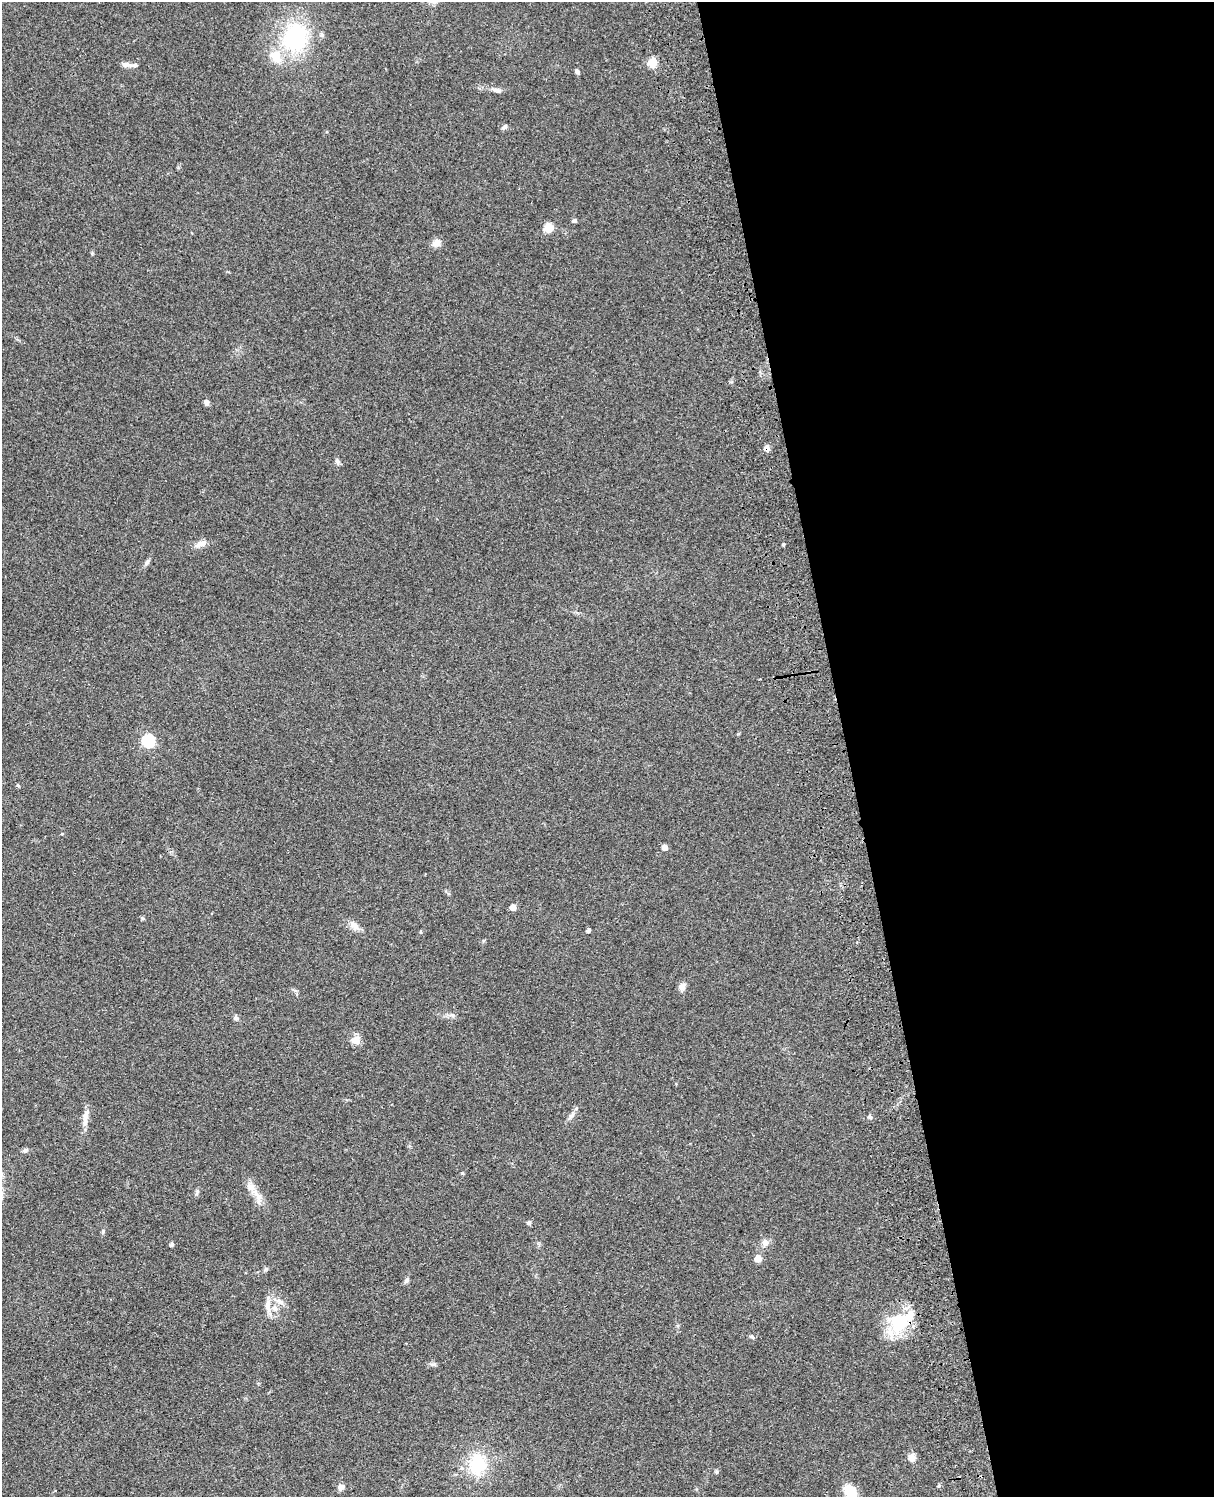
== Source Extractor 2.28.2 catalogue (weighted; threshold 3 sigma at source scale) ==
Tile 8 of 4 x 3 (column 4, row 2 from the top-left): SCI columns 3757-4968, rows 1773-3267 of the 5087 x 4927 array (HDU 1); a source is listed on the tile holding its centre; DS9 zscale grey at full resolution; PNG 1216 x 1499 px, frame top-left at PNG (2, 2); no overlay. Shown black and unused: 30% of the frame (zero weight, under 3 of 4 exposures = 6% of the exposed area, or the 3 px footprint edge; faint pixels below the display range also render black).
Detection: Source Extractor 2.28.2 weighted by HDU 2 'WHT'; one run over the whole footprint, this tile lists its part. Background 0.0802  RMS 0.0058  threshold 0.0262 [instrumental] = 3 sigma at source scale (4.5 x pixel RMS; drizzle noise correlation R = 1.50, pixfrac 1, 0.05/0.05 arcsec/px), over >= 5 px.
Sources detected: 50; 4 inside a brighter listed object's ellipse — not listed separately; the other 46 listed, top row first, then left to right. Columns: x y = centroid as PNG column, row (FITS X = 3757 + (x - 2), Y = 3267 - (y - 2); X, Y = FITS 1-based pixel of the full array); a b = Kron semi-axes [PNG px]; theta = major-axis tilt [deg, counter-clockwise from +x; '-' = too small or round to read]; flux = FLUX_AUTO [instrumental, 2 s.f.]
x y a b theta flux
295 37 30 25 69 55
653 62 5 5 - 25
125 64 12 7 0 2.3
577 72 6 5 - 1.4
496 90 15 5 -8 2.3
504 127 8 5 45 1.2
574 221 5 5 - 1.2
549 227 8 7 - 8.4
436 243 12 10 21 3.2
206 402 8 6 -73 1.8
767 448 6 6 - 2.9
337 461 7 6 - 1.4
201 544 17 7 18 4
783 544 4 3 - 0.85
147 562 10 5 66 1.4
148 741 6 6 - 68
665 847 5 4 - 4.5
513 907 5 4 - 6.2
142 918 5 5 - 0.73
354 925 15 9 -44 4.1
588 931 5 4 - 1.2
682 986 10 8 40 2.6
452 1015 8 6 -14 1.6
236 1018 7 6 - 1.4
356 1040 11 10 - 4.5
571 1115 11 5 36 1.9
85 1117 25 7 82 4.9
870 1117 5 4 - 1.6
25 1150 8 5 15 1.3
251 1187 18 9 -46 5.7
529 1223 5 5 - 1.4
103 1232 6 5 - 0.79
765 1243 10 9 - 2.8
172 1244 4 4 - 1.7
758 1258 5 5 - 8.3
266 1269 6 5 - 0.98
406 1280 9 5 54 1.3
280 1302 12 7 -23 3.3
268 1306 21 7 -88 5
898 1323 29 26 74 27
752 1337 6 5 - 1.1
912 1458 9 7 9 4.1
477 1464 25 18 -89 27
716 1472 6 4 -69 0.8
341 1487 8 7 - 2.6
850 1492 16 11 -57 14
Overlapping masked pixels (flux is a lower limit): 2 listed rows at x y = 767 448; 898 1323
Isophote crosses this tile's border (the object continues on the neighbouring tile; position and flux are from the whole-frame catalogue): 1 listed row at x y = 850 1492
Unlisted compact peaks at least as high as the median listed source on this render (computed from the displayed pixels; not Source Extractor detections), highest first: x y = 462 1173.